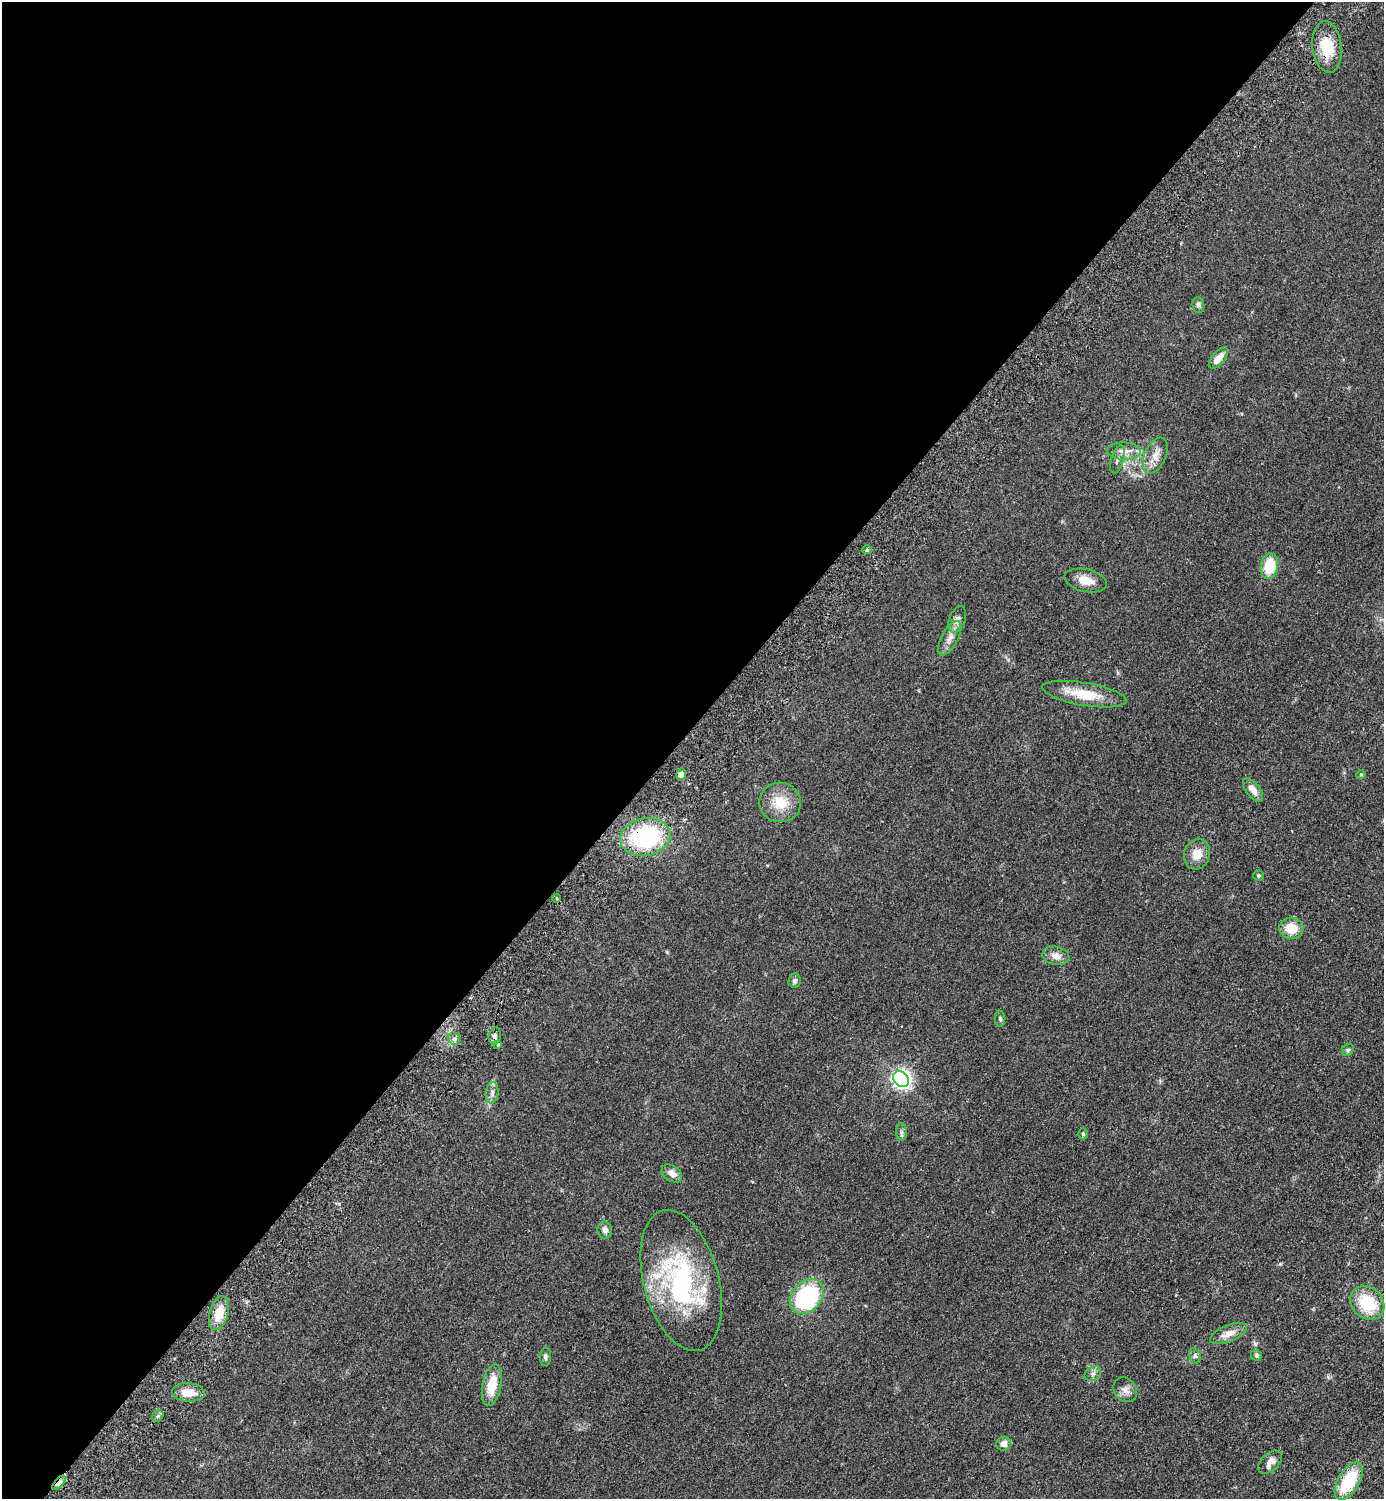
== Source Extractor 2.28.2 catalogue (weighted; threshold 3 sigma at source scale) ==
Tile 5 of 4 x 4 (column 1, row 2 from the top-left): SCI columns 343-1724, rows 3036-4532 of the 6074 x 6069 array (HDU 1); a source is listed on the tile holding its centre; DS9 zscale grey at full resolution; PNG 1386 x 1501 px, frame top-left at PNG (2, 2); each listed source drawn as its Kron ellipse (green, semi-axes under 4 px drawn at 4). Shown black and unused: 49% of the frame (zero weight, under 2 of 3 exposures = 3% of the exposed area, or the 3 px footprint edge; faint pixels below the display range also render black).
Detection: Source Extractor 2.28.2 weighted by HDU 2 'WHT'; one run over the whole footprint, this tile lists its part. Background 0.0793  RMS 0.0085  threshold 0.0385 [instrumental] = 3 sigma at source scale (4.5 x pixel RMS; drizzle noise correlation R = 1.50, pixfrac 1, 0.05/0.05 arcsec/px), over >= 5 px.
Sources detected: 57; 1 inside a brighter object's white glare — neither listed nor drawn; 5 inside a brighter listed object's ellipse — not listed separately; the other 51 listed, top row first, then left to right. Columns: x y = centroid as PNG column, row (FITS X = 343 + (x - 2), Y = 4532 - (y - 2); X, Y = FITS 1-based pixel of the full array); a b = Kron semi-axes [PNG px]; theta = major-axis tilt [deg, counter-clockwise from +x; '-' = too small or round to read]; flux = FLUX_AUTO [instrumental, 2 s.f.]
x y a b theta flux
1327 47 26 14 -83 22
1198 305 8 6 -81 2.2
1218 358 13 6 49 8.9
1124 451 17 8 -3 7.3
1155 455 19 11 65 9
1117 459 14 6 73 3.7
867 550 4 4 - 0.98
1269 566 13 8 80 27
1086 580 21 11 -12 10
957 619 14 8 70 4.6
950 638 19 8 62 7.1
1084 694 42 11 -9 25
681 774 6 5 - 4.3
1361 775 4 4 - 0.85
1253 790 14 7 -52 6.8
780 802 21 19 -6 19
645 837 25 19 11 88
1197 854 15 13 73 11
1258 875 5 5 - 1.3
556 898 4 3 - 0.75
1291 928 12 10 -4 16
1056 956 13 9 -11 6.2
795 981 7 6 - 2.2
1000 1019 8 5 -88 1.7
495 1036 9 6 79 2.8
454 1039 7 6 - 2.1
498 1045 4 3 - 2.7
1348 1050 7 5 46 1.5
901 1079 9 7 -45 380
492 1093 10 6 83 3.1
901 1132 9 5 -90 2.2
1083 1134 5 4 - 1.2
672 1173 11 7 -35 5.9
605 1230 8 7 - 4.2
681 1280 72 37 -75 130
807 1297 19 15 46 98
1367 1303 18 15 -42 34
219 1313 17 9 74 15
1228 1334 19 8 22 8.5
1256 1355 6 5 - 1.6
1195 1356 8 6 -80 2.1
545 1357 9 5 86 2.5
1093 1374 8 7 - 2.8
492 1385 21 9 79 19
1125 1390 13 11 -52 5.9
188 1392 16 9 -4 12
158 1416 6 5 - 1.8
1003 1444 7 7 - 6
1270 1462 14 8 43 5.3
1349 1481 21 10 59 41
59 1483 9 4 49 8.4
Overlapping masked pixels (flux is a lower limit): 3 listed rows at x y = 1327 47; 645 837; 59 1483